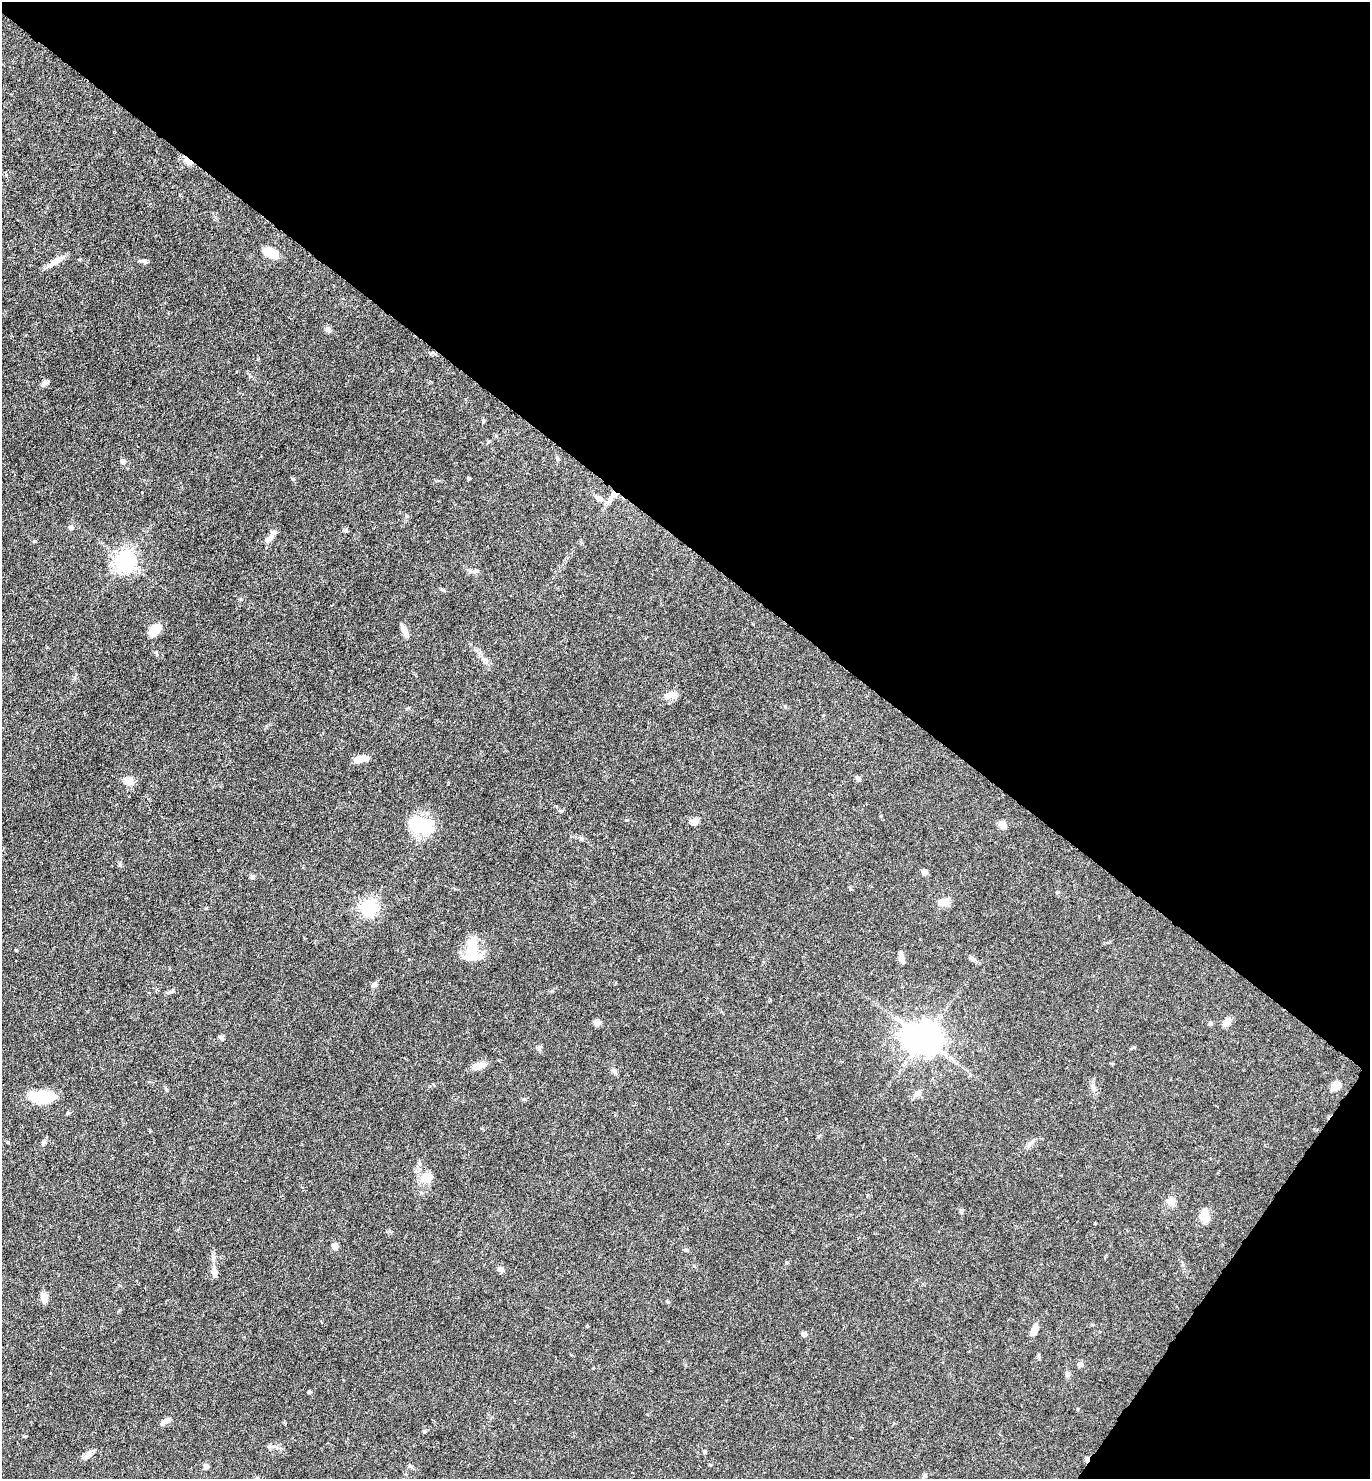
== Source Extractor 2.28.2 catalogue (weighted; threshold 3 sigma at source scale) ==
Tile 8 of 4 x 4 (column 4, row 2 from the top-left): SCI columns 4396-5763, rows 2956-4432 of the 5915 x 5909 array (HDU 1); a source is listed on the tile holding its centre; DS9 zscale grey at full resolution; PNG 1372 x 1481 px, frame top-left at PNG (2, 2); no overlay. Shown black and unused: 40% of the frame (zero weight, under 4 of 7 exposures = <1% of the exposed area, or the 3 px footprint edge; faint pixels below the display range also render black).
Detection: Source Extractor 2.28.2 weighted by HDU 2 'WHT'; one run over the whole footprint, this tile lists its part. Background 0.0575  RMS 0.0029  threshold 0.0117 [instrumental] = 3 sigma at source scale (4.09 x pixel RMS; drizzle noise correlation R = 1.36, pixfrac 0.8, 0.05/0.05 arcsec/px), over >= 5 px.
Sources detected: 72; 1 cosmic-ray / hot-pixel residue — not listed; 2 inside a brighter listed object's ellipse — not listed separately; the other 69 listed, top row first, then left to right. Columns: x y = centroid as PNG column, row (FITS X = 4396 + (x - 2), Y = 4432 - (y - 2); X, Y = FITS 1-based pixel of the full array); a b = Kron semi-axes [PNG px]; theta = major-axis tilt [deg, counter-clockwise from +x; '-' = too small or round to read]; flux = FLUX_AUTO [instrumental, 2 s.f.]
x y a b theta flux
189 161 7 3 -34 8.2
271 253 12 7 -27 6.1
55 262 19 8 32 2.2
144 262 7 4 -45 0.5
328 330 9 6 -47 0.76
44 383 10 6 30 0.84
557 459 6 4 -69 0.41
123 462 5 5 - 1.3
469 478 4 3 - 0.32
293 479 5 4 - 0.35
613 496 21 7 57 2.2
599 498 11 7 -29 1.4
71 528 6 5 - 0.67
345 530 6 4 -20 0.39
270 538 18 6 49 1.5
125 561 7 7 - 160
443 590 6 4 -19 0.33
154 630 13 8 39 4.1
404 630 15 6 -63 1.6
156 653 6 4 -82 0.38
484 659 8 3 -18 0.63
667 696 11 9 31 1.6
823 715 4 3 - 0.23
361 759 15 7 12 2.8
858 779 8 5 -33 0.61
129 781 11 10 - 2.1
694 822 11 7 8 1.5
1002 825 6 5 - 3.4
421 826 29 20 -21 11
924 872 5 4 - 2.6
252 877 6 5 - 0.48
944 902 13 8 6 2.7
369 908 7 6 - 82
472 951 28 15 87 8.9
409 959 3 2 - 0.18
902 959 9 6 -77 1.6
374 985 7 6 - 0.73
597 1022 8 7 - 1.2
1227 1022 9 6 57 2.1
1210 1023 6 4 67 0.42
221 1037 8 4 -54 0.47
923 1039 11 9 -13 500
479 1066 16 8 13 2.4
1335 1086 8 7 - 3.7
1093 1088 11 4 -86 0.88
917 1093 10 7 20 1.1
42 1097 23 10 0 11
428 1177 11 10 - 2.9
1171 1202 9 8 - 2.2
961 1211 7 5 90 0.45
1204 1216 16 9 -89 3
335 1246 6 6 - 1.6
686 1250 6 4 -43 0.38
214 1257 7 4 -89 0.65
501 1269 7 6 - 1.1
215 1273 12 7 83 1.3
44 1298 10 6 -86 2.5
667 1302 5 3 - 0.3
1034 1330 13 6 71 2.2
804 1334 4 4 - 1.3
1080 1364 7 7 - 0.73
1067 1375 7 6 - 0.63
309 1392 4 4 - 0.42
165 1421 14 6 35 1.3
424 1431 5 5 - 0.34
704 1452 5 4 - 0.35
88 1455 14 7 49 1.4
206 1467 7 6 - 0.69
257 1478 6 4 45 0.4
Overlapping masked pixels (flux is a lower limit): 2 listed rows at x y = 189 161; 613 496
Isophote crosses this tile's border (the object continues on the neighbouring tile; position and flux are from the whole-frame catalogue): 1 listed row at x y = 257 1478
Unlisted compact peaks at least as high as the median listed source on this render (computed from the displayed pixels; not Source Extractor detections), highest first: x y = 626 820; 16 950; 524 1099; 483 421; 120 865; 581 838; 407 516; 166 1089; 68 1113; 171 992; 850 889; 206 908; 539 1048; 142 492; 881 816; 552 991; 1039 1357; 786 1262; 1057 892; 43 1142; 561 811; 785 706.